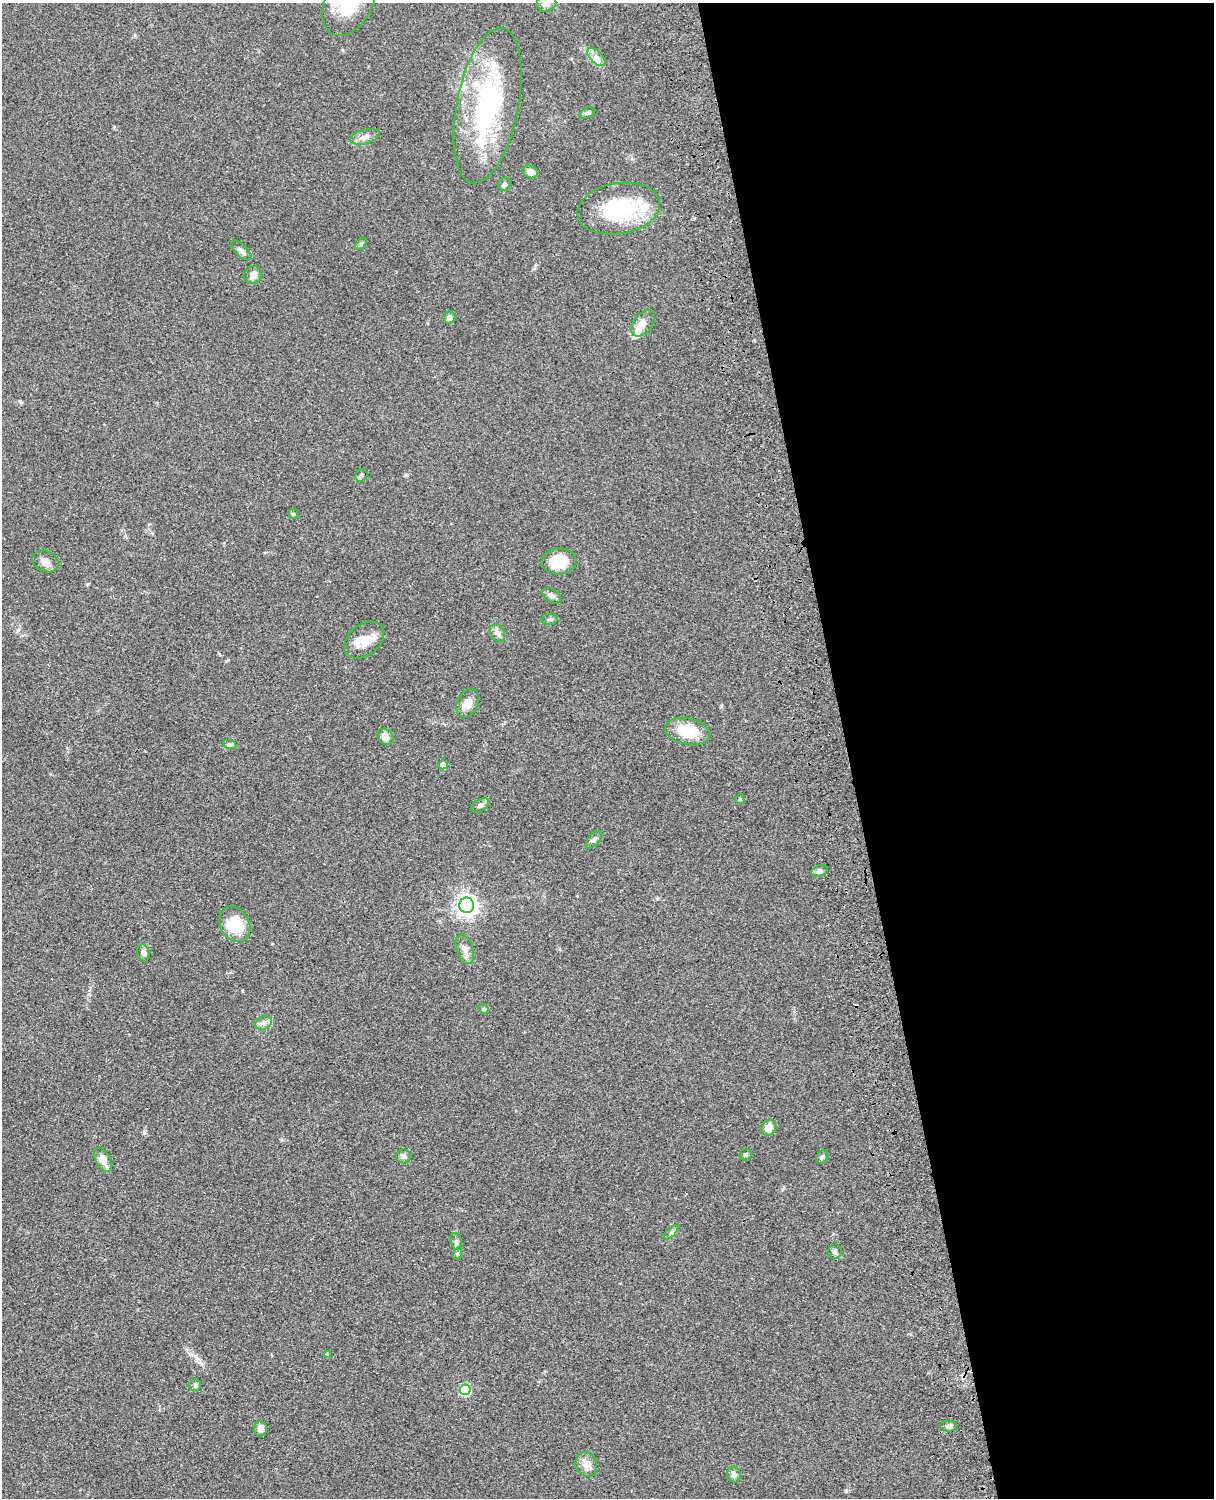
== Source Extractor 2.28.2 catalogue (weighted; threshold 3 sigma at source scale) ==
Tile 8 of 4 x 3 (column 4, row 2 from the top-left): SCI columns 3758-4969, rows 1774-3269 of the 5088 x 4929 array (HDU 1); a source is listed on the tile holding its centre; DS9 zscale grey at full resolution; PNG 1216 x 1500 px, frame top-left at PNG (2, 3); each listed source drawn as its Kron ellipse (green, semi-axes under 4 px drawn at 4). Shown black and unused: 30% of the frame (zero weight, under 3 of 4 exposures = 6% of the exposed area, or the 3 px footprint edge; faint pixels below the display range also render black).
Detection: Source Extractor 2.28.2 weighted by HDU 2 'WHT'; one run over the whole footprint, this tile lists its part. Background 0.076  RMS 0.0057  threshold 0.0257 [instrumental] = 3 sigma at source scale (4.5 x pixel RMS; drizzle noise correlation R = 1.50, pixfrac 1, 0.05/0.05 arcsec/px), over >= 5 px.
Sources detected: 60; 7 inside a brighter listed object's ellipse — not listed separately; the other 53 listed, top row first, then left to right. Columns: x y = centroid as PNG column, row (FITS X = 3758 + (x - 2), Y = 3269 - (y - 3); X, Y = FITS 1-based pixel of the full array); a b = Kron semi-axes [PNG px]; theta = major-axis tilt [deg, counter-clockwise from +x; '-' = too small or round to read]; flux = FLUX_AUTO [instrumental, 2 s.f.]
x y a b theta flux
349 3 35 23 62 32
546 4 10 7 19 3.6
597 57 11 6 -43 2.8
487 106 79 31 79 88
587 113 8 5 24 1.2
365 137 15 7 13 3.3
530 172 8 6 -21 4.4
504 184 7 6 - 1.4
618 209 42 25 10 43
361 244 7 4 47 0.92
241 250 13 6 -44 2.3
253 275 9 8 - 3.3
450 318 6 5 - 2.6
643 323 15 9 53 4.3
361 475 7 5 50 1.4
293 514 5 4 - 0.72
45 561 13 10 -24 3.6
559 561 17 13 4 16
552 596 10 6 -32 1.9
550 619 8 5 9 1.1
498 633 9 7 -63 2.4
364 640 22 15 38 9.8
467 703 15 10 65 4.8
687 731 23 13 -11 18
385 737 9 7 -44 4.5
230 745 7 4 -18 0.92
443 765 5 4 - 3.3
740 799 4 4 - 0.82
480 806 10 6 32 1.7
594 840 10 5 49 1.5
819 871 8 5 20 1.5
467 905 7 7 - 330
235 924 19 14 -59 17
465 949 15 8 -71 3.3
143 953 9 6 -81 2.1
484 1009 6 4 -43 0.86
264 1023 8 6 21 2.3
769 1128 8 7 - 5.2
746 1155 6 5 - 1.2
403 1156 7 7 - 1.7
822 1157 7 5 52 1.4
103 1160 13 7 -64 7.6
671 1232 9 3 45 1.2
456 1242 9 5 -72 1.6
835 1252 7 7 - 1.7
457 1254 6 4 72 0.78
328 1354 4 3 - 0.74
195 1385 6 6 - 1.1
465 1390 5 5 - 37
949 1426 8 5 -1 1.5
260 1429 8 6 -87 3.7
586 1465 12 10 -65 4
734 1475 8 7 - 2.2
Isophote crosses this tile's border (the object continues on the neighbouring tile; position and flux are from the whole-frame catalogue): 2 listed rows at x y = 349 3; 546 4